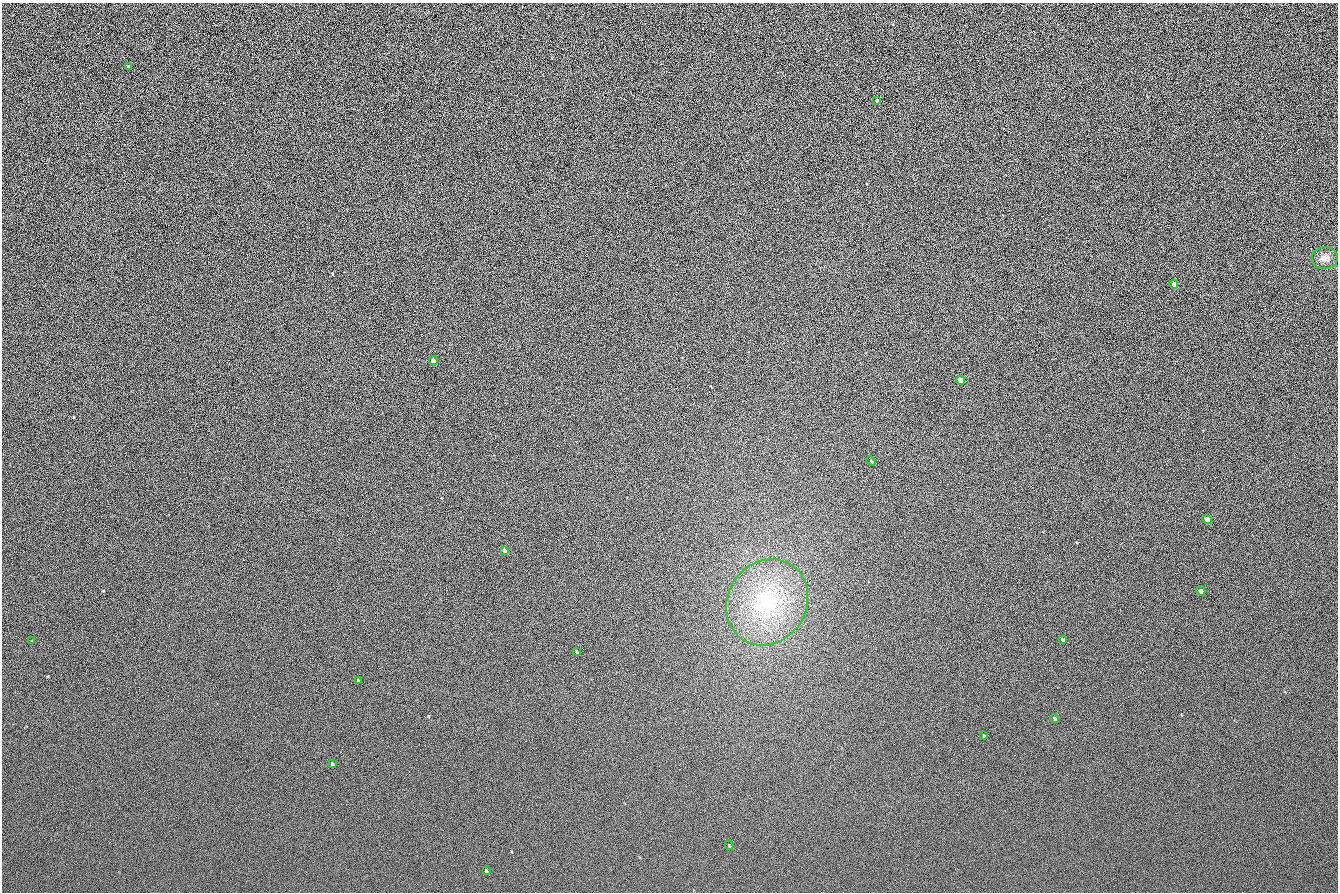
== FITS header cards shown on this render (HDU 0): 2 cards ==
NAXIS1  =                 1336 / length of data axis 1
NAXIS2  =                  890 / length of data axis 2

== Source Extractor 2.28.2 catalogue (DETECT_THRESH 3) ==
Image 1336 x 890 px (HDU 0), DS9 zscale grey, 1 PNG px = 1 image px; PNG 1340 x 894 px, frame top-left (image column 1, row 890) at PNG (2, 3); each listed source drawn as its Kron ellipse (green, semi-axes under 4 px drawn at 4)
Background 117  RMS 21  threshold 62.5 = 3 sigma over >= 5 px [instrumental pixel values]
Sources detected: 20; all 20 listed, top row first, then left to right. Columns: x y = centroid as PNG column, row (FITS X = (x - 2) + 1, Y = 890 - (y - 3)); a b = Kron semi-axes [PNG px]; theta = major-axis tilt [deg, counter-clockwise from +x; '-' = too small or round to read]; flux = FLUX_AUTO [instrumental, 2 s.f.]
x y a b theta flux
129 67 4 2 - 1700
877 100 4 3 - 1700
1325 258 13 11 -2 11000
1174 284 4 4 - 6900
433 361 4 3 - 7600
961 380 4 4 - 11000
871 461 5 3 - 1300
1207 519 5 4 - 10000
504 550 4 3 - 4400
1201 591 5 4 - 4700
767 602 44 39 56 150000
1063 640 4 3 - 1800
32 641 4 4 - 1200
577 652 4 3 - 1900
358 680 4 3 - 2200
1055 718 5 3 - 2600
984 736 3 2 - 1300
332 764 4 3 - 3000
729 846 4 3 - 1700
486 871 4 3 - 2100